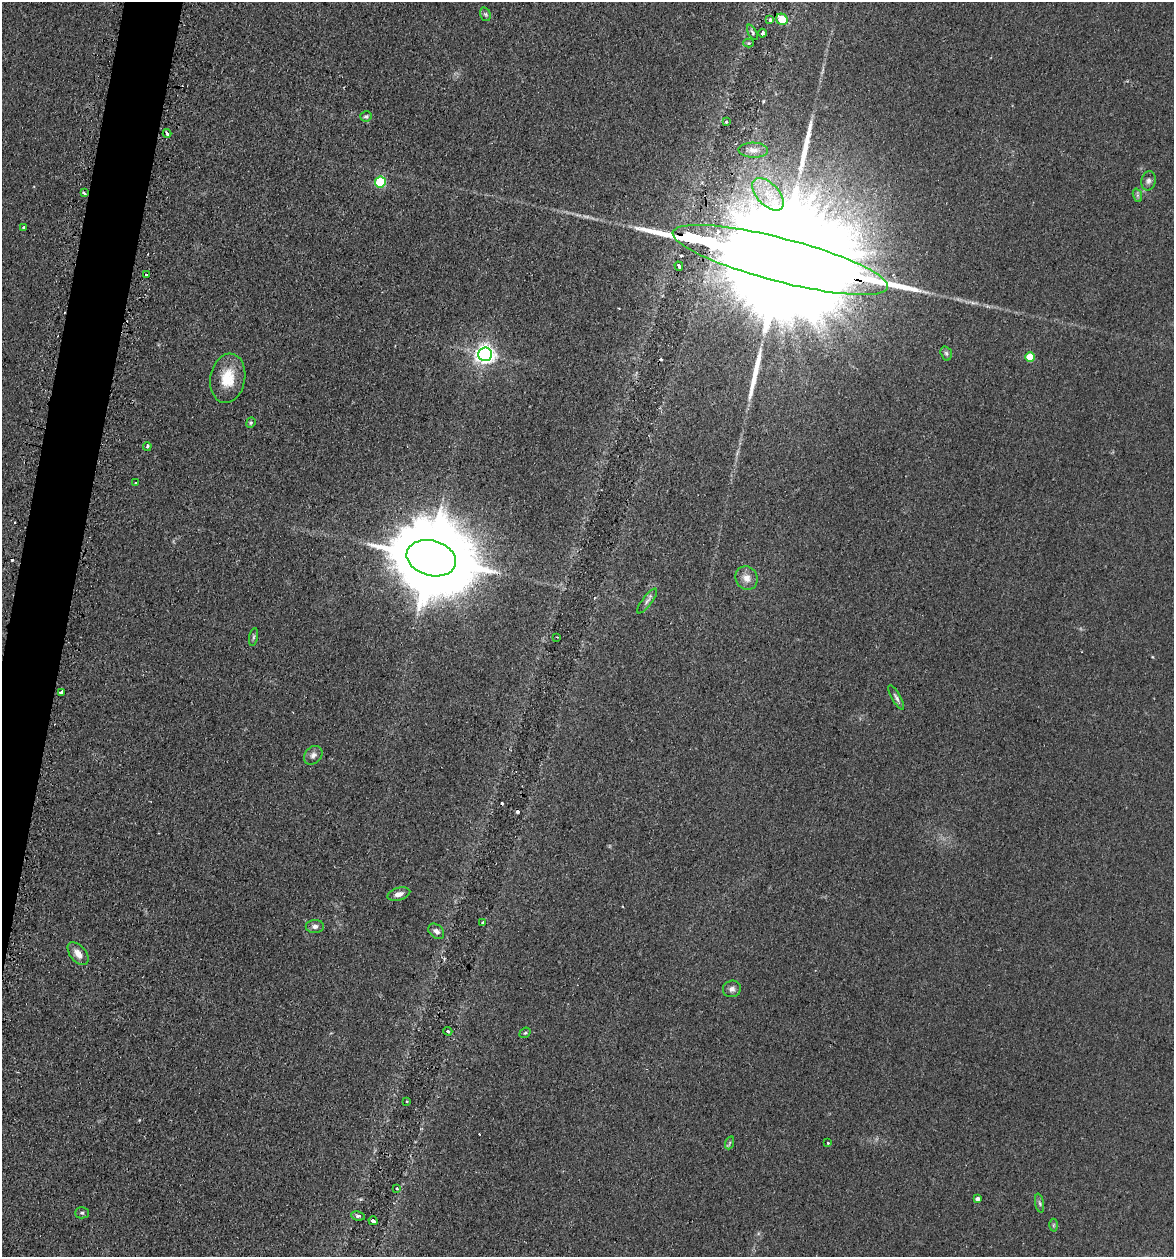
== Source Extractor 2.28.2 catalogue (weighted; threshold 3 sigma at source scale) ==
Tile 7 of 4 x 4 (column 3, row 2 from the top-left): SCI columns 2610-3781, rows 2536-3790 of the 5097 x 5069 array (HDU 1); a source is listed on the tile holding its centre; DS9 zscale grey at full resolution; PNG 1176 x 1259 px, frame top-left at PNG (2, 2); each listed source drawn as its Kron ellipse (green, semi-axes under 4 px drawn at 4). Shown black and unused: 3% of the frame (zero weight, under 2 of 3 exposures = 3% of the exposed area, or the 3 px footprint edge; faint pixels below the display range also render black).
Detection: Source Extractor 2.28.2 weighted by HDU 2 'WHT'; one run over the whole footprint, this tile lists its part. Background 0.0402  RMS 0.0056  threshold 0.025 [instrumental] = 3 sigma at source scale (4.5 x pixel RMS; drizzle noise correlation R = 1.50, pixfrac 1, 0.05/0.05 arcsec/px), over >= 5 px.
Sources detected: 60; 1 inside a brighter object's white glare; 5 cosmic-ray / hot-pixel residue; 2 long thin detections or spike segments (spike, bleed or trail) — neither listed nor drawn; the other 52 listed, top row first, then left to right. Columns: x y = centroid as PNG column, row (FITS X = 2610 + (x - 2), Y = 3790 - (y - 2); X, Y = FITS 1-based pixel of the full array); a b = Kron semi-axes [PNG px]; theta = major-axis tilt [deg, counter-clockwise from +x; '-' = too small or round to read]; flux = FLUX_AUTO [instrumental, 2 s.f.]
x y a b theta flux
485 14 7 5 -72 1.1
782 19 6 5 - 24
770 20 4 3 - 1.9
752 32 8 4 -61 1.1
763 33 4 3 - 2.2
749 43 5 4 - 0.76
366 116 6 5 - 1.1
726 122 3 2 - 0.79
167 133 4 3 - 2.5
753 150 15 7 -2 3.8
1148 181 10 7 77 2.1
380 182 5 5 - 44
84 193 4 3 - 3.1
768 194 20 11 -46 12
1137 195 7 4 -72 1.1
24 227 3 2 - 1.6
780 260 111 22 -15 72000
679 266 5 3 - 1.1
146 275 3 3 - 3.8
946 353 7 5 -74 1.2
485 354 7 6 - 310
1030 357 5 5 - 15
228 378 25 17 79 15
251 423 5 4 - 0.83
147 446 4 4 - 1.1
135 483 3 3 - 1.3
431 558 25 17 -15 9600
747 578 12 10 -58 4.6
647 601 15 5 53 2.2
253 637 9 3 79 1
557 637 2 2 - 0.43
61 692 4 3 - 3.6
896 697 14 4 -60 1.8
313 755 10 8 44 2.3
399 894 12 6 15 3
483 922 3 2 - 0.73
315 926 9 6 1 2.4
436 931 9 6 -42 2.3
78 954 13 8 -51 4.6
732 989 9 8 - 2.6
448 1031 4 3 - 0.9
525 1033 6 4 40 0.87
407 1101 3 2 - 0.78
729 1143 7 4 70 0.92
828 1143 3 2 - 2.3
397 1188 3 3 - 0.46
977 1199 4 4 - 1.8
1040 1203 10 4 -79 1.1
82 1213 7 5 0 1.1
358 1216 7 4 -7 1.2
373 1221 4 3 - 2.2
1053 1225 6 4 89 0.75
Overlapping masked pixels (flux is a lower limit): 2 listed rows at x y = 782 19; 780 260